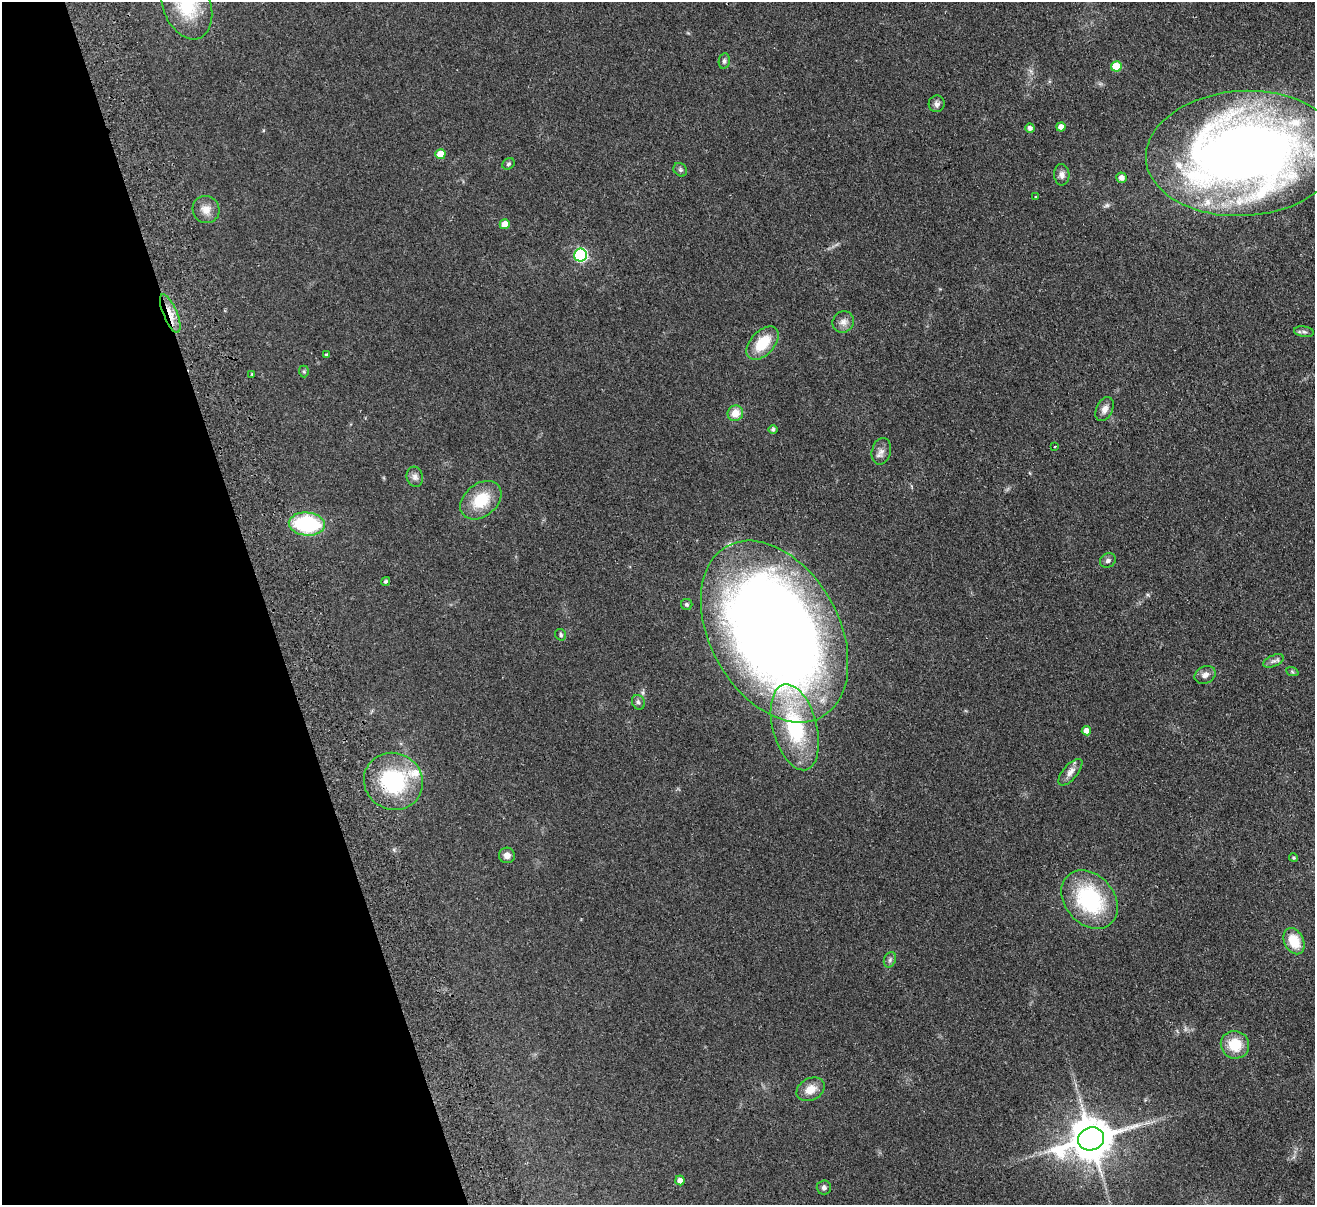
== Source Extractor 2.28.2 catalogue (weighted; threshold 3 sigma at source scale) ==
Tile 5 of 4 x 4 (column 1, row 2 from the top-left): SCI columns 56-1368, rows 2699-3901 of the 5362 x 5274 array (HDU 1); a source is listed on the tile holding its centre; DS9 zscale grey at full resolution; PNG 1317 x 1207 px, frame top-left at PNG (2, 2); each listed source drawn as its Kron ellipse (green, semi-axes under 4 px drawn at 4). Shown black and unused: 20% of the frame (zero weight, under 2 of 3 exposures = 3% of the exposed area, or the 3 px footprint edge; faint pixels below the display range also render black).
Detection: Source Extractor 2.28.2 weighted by HDU 2 'WHT'; one run over the whole footprint, this tile lists its part. Background 0.101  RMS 0.0086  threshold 0.0385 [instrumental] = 3 sigma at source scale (4.5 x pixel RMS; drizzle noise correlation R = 1.50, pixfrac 1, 0.05/0.05 arcsec/px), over >= 5 px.
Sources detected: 57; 3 inside a brighter listed object's ellipse — not listed separately; the other 54 listed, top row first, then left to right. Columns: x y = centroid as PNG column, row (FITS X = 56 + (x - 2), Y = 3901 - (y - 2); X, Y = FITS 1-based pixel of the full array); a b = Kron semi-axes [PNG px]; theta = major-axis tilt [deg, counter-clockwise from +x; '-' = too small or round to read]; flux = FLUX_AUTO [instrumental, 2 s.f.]
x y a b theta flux
187 5 36 23 -69 46
724 61 8 5 80 1.9
1116 66 5 5 - 18
937 104 8 8 - 3
1061 127 4 4 - 4.9
1030 128 4 4 - 3
1243 153 97 62 3 880
440 154 5 5 - 13
508 164 6 5 - 1.5
680 170 7 6 - 1.8
1062 175 10 7 -87 3.6
1122 178 5 5 - 4.9
1036 197 3 3 - 0.85
206 210 14 13 - 7.9
505 224 5 5 - 10
580 255 6 6 - 120
170 313 21 7 -67 9.6
843 322 11 10 - 5.1
1304 332 10 5 -7 2
763 343 20 12 48 25
327 355 4 3 - 1.3
304 371 6 5 - 1.3
252 374 4 4 - 0.67
1105 409 13 8 64 5
735 413 8 7 - 10
773 429 4 4 - 1.8
1055 446 3 2 - 1.1
881 451 13 9 76 4.9
415 477 10 8 -75 3.7
481 500 23 16 39 27
307 524 18 11 -5 74
1108 561 8 7 - 2.5
386 581 5 4 - 1.5
687 604 5 5 - 1.8
775 632 98 64 -61 1300
561 635 6 5 - 1.5
1273 661 11 5 23 2.9
1292 671 6 4 -20 1.1
1205 675 11 8 26 4.5
638 702 7 6 - 2.3
795 727 44 22 -75 82
1086 731 5 4 - 5.6
1070 772 16 7 49 5.5
393 781 30 28 -28 75
507 855 8 7 - 5
1293 858 4 4 - 1.2
1090 899 32 24 -48 78
1294 941 14 9 -65 20
890 960 8 6 69 2.1
1235 1045 14 13 - 20
811 1089 15 11 28 9.8
1091 1139 13 11 19 3000
680 1180 5 4 - 4.1
824 1187 7 7 - 2.2
Overlapping masked pixels (flux is a lower limit): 2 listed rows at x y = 1243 153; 170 313
Isophote crosses this tile's border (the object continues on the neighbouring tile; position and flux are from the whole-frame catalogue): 2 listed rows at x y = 187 5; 1243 153